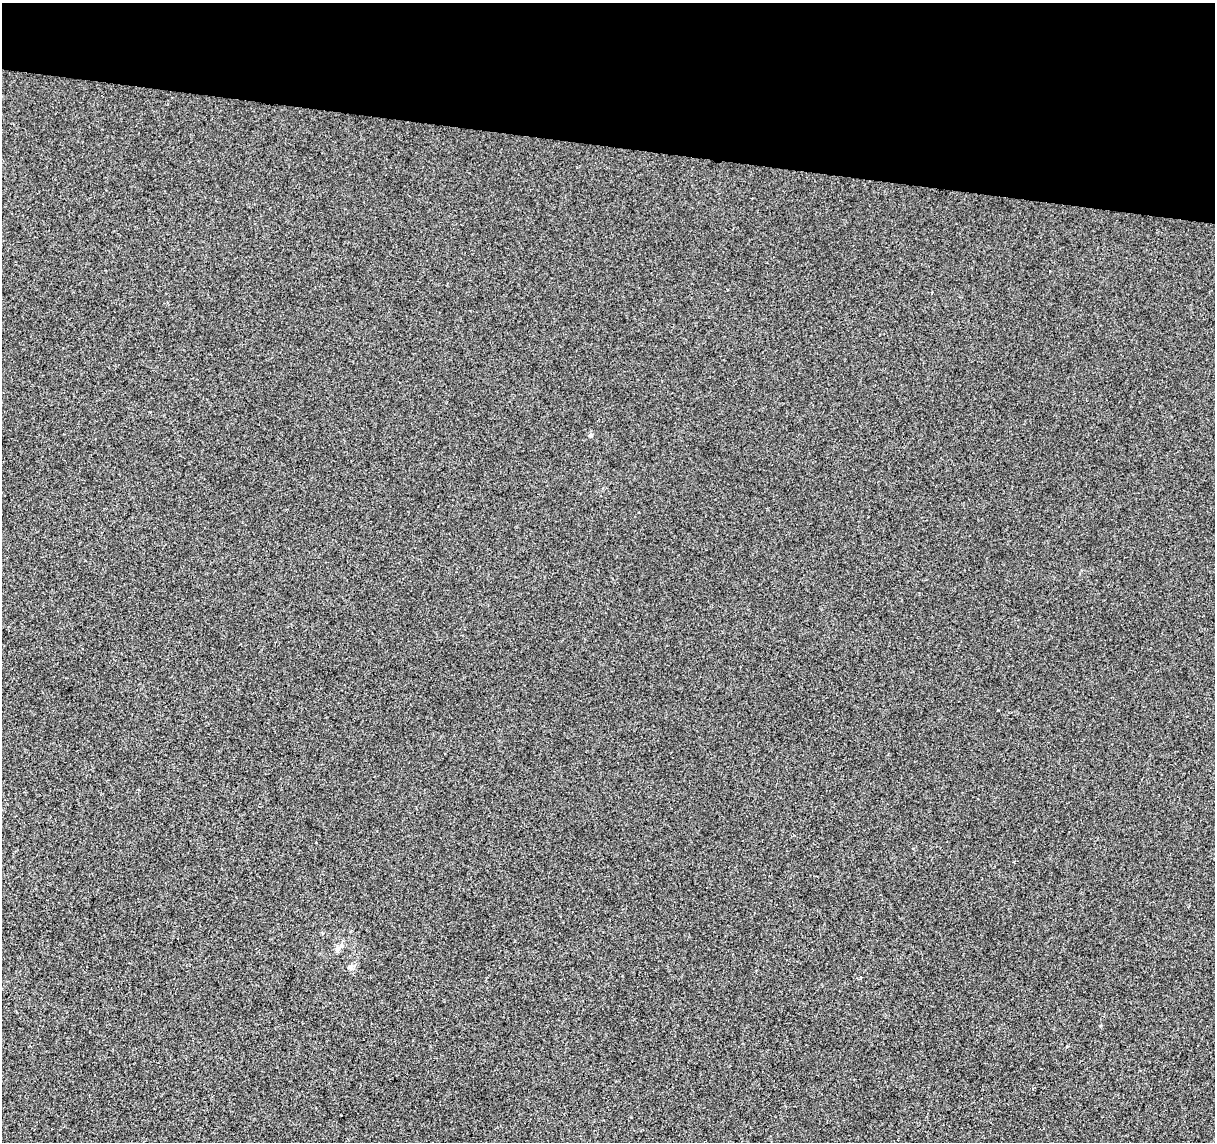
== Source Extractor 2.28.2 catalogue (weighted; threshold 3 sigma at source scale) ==
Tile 2 of 4 x 4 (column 2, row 1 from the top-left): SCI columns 1221-2433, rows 3703-4842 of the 4858 x 5067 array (HDU 1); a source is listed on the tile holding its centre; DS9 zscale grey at full resolution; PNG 1217 x 1144 px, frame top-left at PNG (2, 3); no overlay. Shown black and unused: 13% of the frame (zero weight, under 2 of 3 exposures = <1% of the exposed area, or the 3 px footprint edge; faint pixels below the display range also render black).
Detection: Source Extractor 2.28.2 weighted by HDU 2 'WHT'; one run over the whole footprint, this tile lists its part. Background -2.32e-05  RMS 0.0042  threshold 0.0189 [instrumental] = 3 sigma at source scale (4.5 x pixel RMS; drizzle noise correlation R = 1.50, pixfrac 1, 0.0396/0.0396 arcsec/px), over >= 5 px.
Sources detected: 7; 2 cosmic-ray / hot-pixel residue — not listed; the other 5 listed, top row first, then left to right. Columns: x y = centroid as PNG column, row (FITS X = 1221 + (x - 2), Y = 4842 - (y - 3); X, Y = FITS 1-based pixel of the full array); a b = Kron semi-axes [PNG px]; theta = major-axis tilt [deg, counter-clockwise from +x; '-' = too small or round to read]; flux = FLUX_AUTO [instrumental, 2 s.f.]
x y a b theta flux
590 435 5 5 - 0.96
337 949 9 6 66 1.6
351 968 7 4 -71 0.79
861 978 5 3 - 0.57
1067 1046 3 2 - 0.57